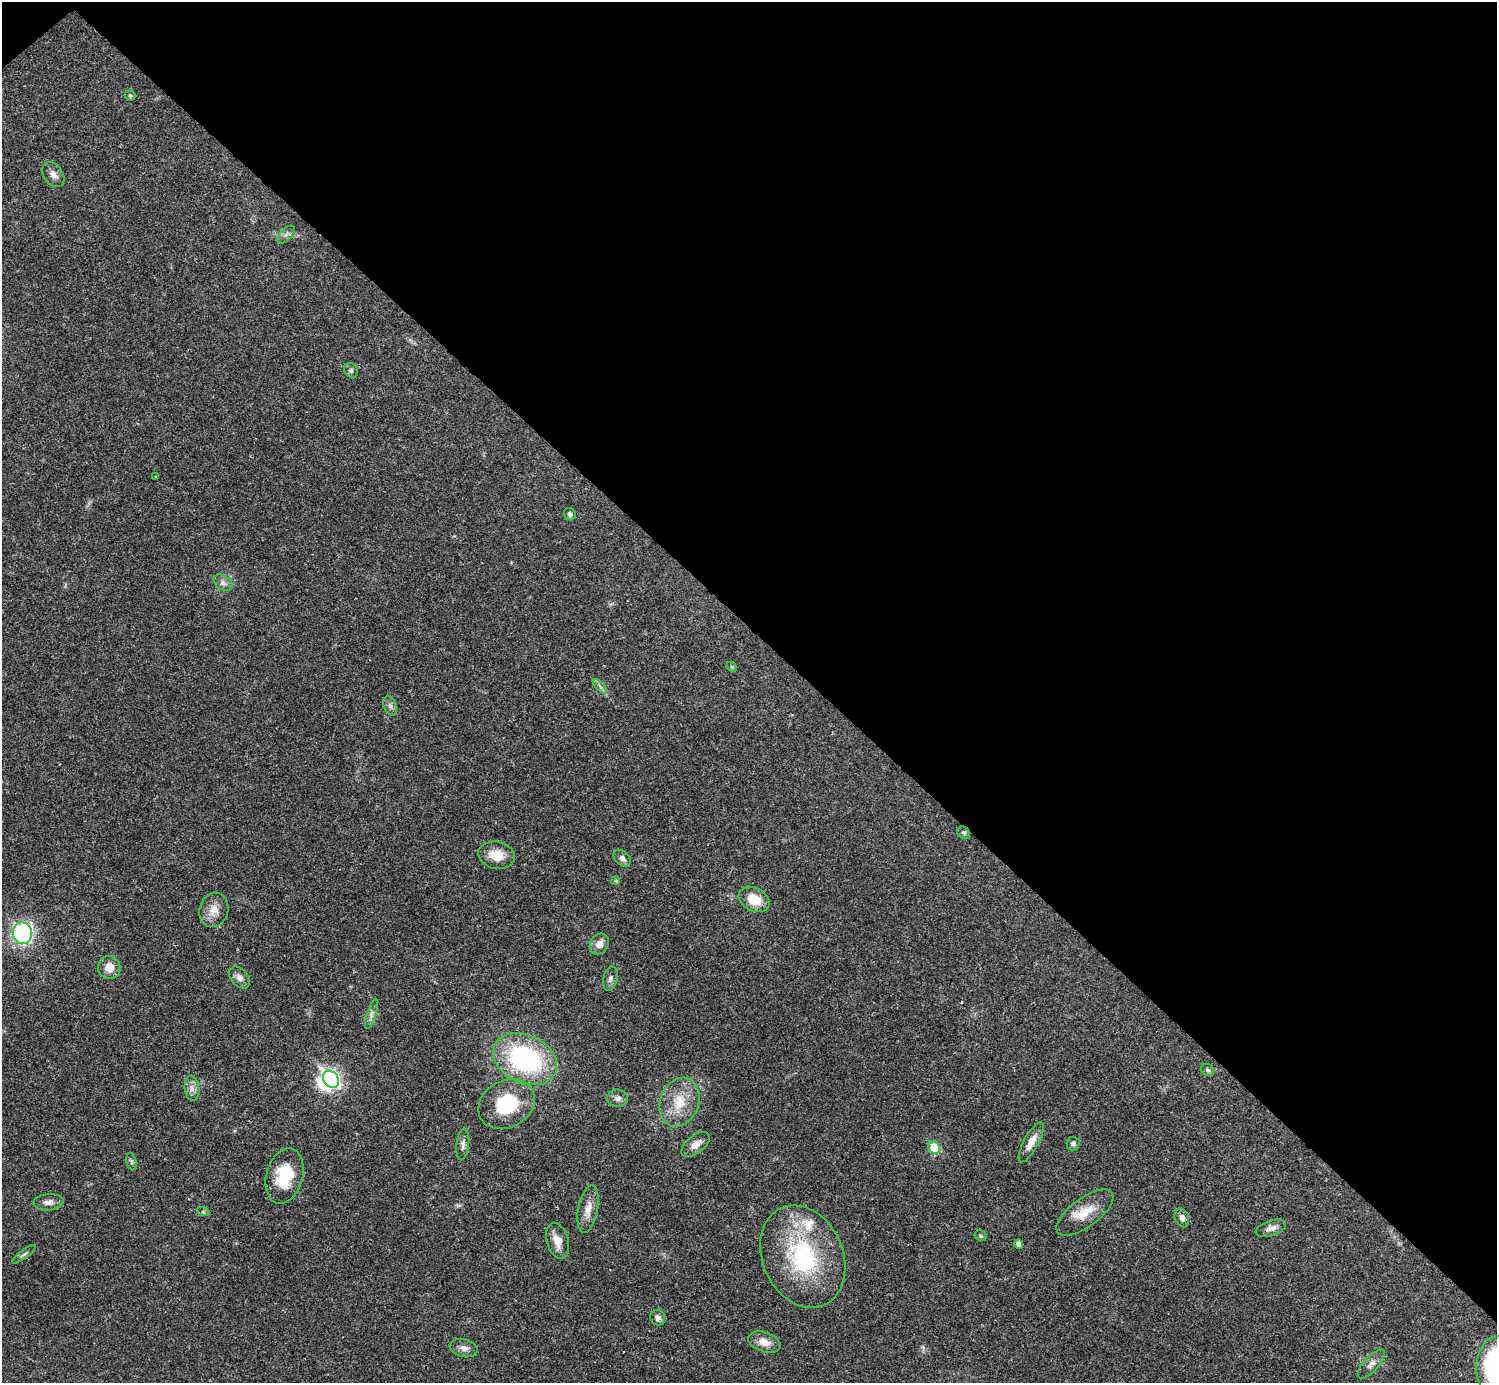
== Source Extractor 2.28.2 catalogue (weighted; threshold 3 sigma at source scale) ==
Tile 3 of 4 x 4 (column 3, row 1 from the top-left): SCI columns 2990-4484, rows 4302-5682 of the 5981 x 5981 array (HDU 1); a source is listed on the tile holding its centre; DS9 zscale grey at full resolution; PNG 1499 x 1385 px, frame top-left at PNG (2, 2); each listed source drawn as its Kron ellipse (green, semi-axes under 4 px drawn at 4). Shown black and unused: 46% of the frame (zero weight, under 3 of 4 exposures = <1% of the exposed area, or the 3 px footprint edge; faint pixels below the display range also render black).
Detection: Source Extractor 2.28.2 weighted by HDU 2 'WHT'; one run over the whole footprint, this tile lists its part. Background 0.0208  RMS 0.0022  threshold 0.01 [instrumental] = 3 sigma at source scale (4.5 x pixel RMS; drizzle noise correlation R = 1.50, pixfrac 1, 0.05/0.05 arcsec/px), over >= 5 px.
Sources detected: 54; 1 inside a brighter object's white glare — neither listed nor drawn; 1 inside a brighter listed object's ellipse — not listed separately; the other 52 listed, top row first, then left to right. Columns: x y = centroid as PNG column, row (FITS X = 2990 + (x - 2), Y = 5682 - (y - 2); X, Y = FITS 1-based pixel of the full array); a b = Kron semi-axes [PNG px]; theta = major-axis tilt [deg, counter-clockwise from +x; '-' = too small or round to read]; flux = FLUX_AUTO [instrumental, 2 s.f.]
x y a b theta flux
130 95 6 5 - 0.43
53 175 14 9 -54 1.4
286 235 11 5 47 0.8
351 370 8 6 -56 0.54
156 477 3 2 - 0.24
570 514 6 5 - 0.54
223 583 10 7 -34 1
732 667 5 4 - 0.28
600 686 9 3 -46 0.53
390 706 10 6 -70 0.76
964 832 7 5 -33 0.45
497 855 19 13 -12 3.9
622 858 10 6 -43 1.1
616 881 4 3 - 0.27
754 899 16 11 -28 4.6
214 910 17 14 75 2.8
22 933 11 9 -79 28
599 944 11 9 60 1.7
109 967 12 11 - 2.6
240 977 12 8 -48 1.3
610 979 12 7 78 0.85
372 1014 16 4 73 0.97
525 1059 33 24 -25 33
1208 1070 7 5 -32 0.49
331 1079 9 7 -49 78
192 1088 12 7 -83 1.3
618 1098 10 8 -6 1
679 1102 25 19 70 6.5
506 1104 29 23 29 12
1031 1142 22 7 61 2.5
463 1144 16 6 83 1
696 1144 16 9 38 2.1
1073 1144 7 6 - 0.7
934 1148 6 5 - 8.9
131 1161 9 5 -77 0.5
284 1176 28 18 75 9.1
48 1202 15 8 4 1.3
588 1209 24 10 79 2.7
203 1212 6 4 -19 0.36
1085 1212 33 14 36 5
1182 1218 10 7 -69 1.1
1271 1228 16 7 17 1.4
981 1236 6 5 - 0.39
557 1241 18 11 -73 2.6
1019 1244 4 4 - 1.1
24 1254 14 3 36 0.53
803 1257 53 40 -66 26
658 1318 8 7 - 0.95
764 1342 17 9 -19 2.4
464 1348 14 8 -13 1.4
1371 1364 18 7 48 1.3
1495 1365 29 19 84 32
Isophote crosses this tile's border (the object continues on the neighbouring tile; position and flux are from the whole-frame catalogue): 1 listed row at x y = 1495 1365